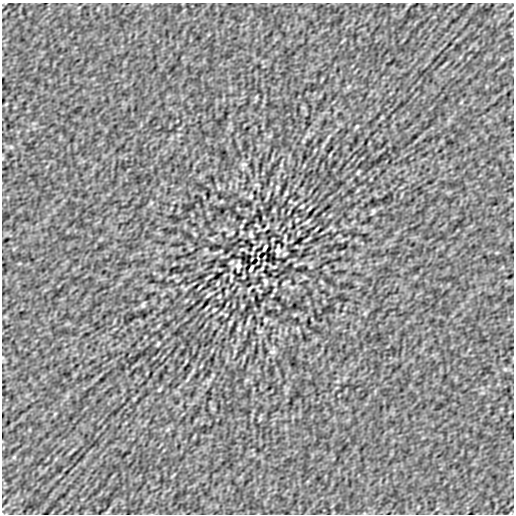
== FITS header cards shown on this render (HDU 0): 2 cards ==
NAXIS1  =                  512
NAXIS2  =                  512

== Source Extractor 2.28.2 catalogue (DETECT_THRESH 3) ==
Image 512 x 512 px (HDU 0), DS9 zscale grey, 1 PNG px = 1 image px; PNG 516 x 516 px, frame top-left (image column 1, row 512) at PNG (2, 3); no overlay
Background -1.26e-08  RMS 8.4e-07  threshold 2.51e-06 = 3 sigma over >= 5 px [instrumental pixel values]
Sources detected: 57; all 57 listed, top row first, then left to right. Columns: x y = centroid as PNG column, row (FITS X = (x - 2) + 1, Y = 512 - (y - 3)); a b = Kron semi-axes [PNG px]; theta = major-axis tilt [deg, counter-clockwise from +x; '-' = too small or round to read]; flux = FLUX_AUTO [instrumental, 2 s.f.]
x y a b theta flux
357 126 6 4 58 6.6e-05
244 164 8 4 7 9.4e-05
358 172 5 2 - 6.6e-05
257 185 8 3 0 6.9e-05
277 187 5 4 - 8.0e-05
286 193 6 4 54 7.2e-05
251 196 4 3 - 7.8e-05
290 201 3 2 - 4.3e-05
302 206 4 2 - 6.8e-05
309 208 10 2 45 7.4e-05
274 210 6 4 71 5.9e-05
373 211 6 4 80 8.5e-05
297 220 3 2 - 5.7e-05
308 221 7 3 45 8.5e-05
256 225 4 2 - 4.5e-05
241 226 3 2 - 5.1e-05
267 227 6 2 48 7.2e-05
225 229 7 4 -18 9.0e-05
316 229 8 2 40 6.5e-05
232 233 6 3 20 5.2e-05
298 233 6 2 71 5.5e-05
251 234 6 3 -80 1.1e-04
285 238 9 2 81 8.1e-05
273 239 4 3 - 4.6e-05
308 239 9 2 32 6.6e-05
254 248 3 2 - 4.8e-05
265 248 6 3 64 1.1e-04
242 249 6 3 17 5.4e-05
278 250 8 4 86 1.9e-04
285 254 5 2 - 7.3e-05
231 262 5 2 - 7.3e-05
238 266 8 4 86 1.9e-04
274 267 6 3 17 5.4e-05
251 268 6 3 64 1.1e-04
262 268 3 2 - 4.8e-05
208 277 9 2 32 6.5e-05
231 278 9 2 81 8.1e-05
265 282 6 3 -80 1.1e-04
218 283 6 2 71 5.5e-05
284 283 6 3 20 5.2e-05
200 287 8 2 40 6.6e-05
249 289 6 2 48 7.2e-05
275 290 3 2 - 5.1e-05
209 294 7 3 41 9.4e-05
219 296 3 2 - 5.7e-05
143 305 7 4 80 8.7e-05
242 306 6 4 71 5.9e-05
207 308 10 2 45 7.4e-05
214 310 4 2 - 6.8e-05
226 315 3 2 - 4.3e-05
265 320 4 3 - 7.8e-05
230 323 6 3 54 7.1e-05
239 329 5 4 - 7.6e-05
259 331 8 3 0 6.8e-05
158 344 5 2 - 6.6e-05
272 352 9 3 5 7.3e-05
159 390 6 4 58 6.6e-05